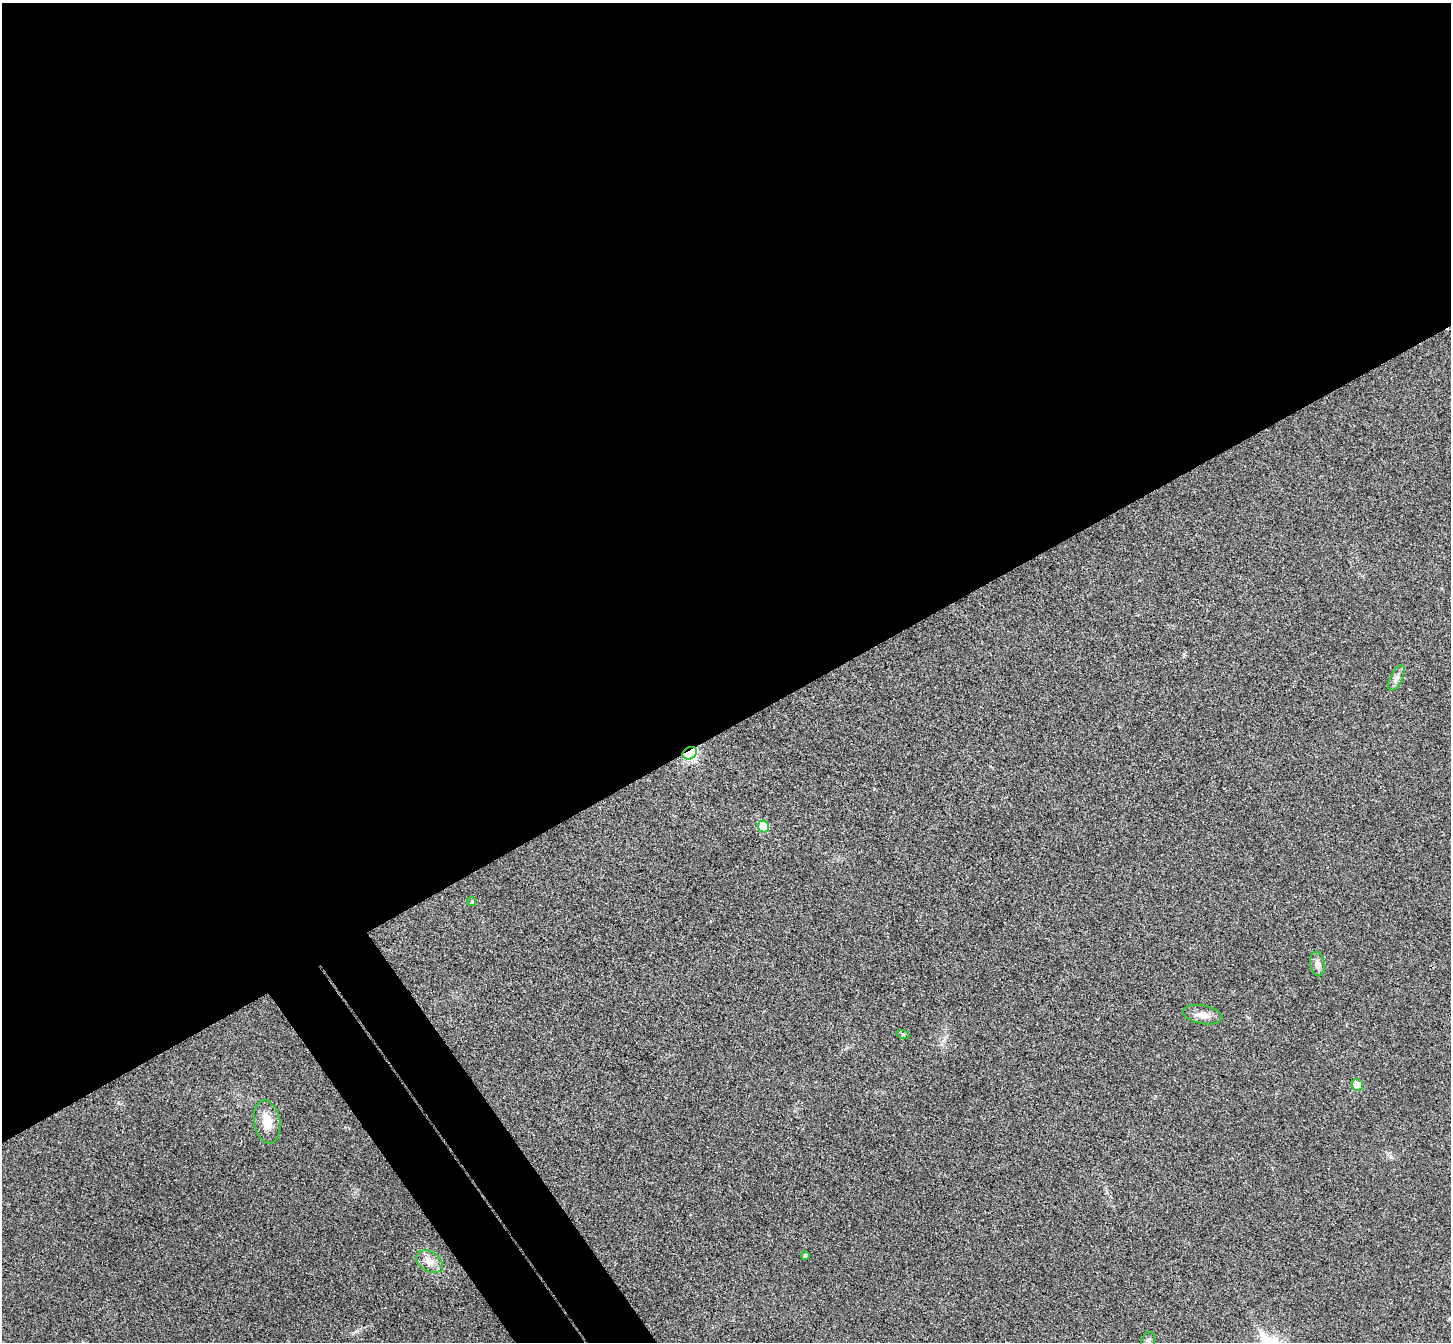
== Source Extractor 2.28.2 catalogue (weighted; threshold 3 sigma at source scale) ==
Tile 2 of 4 x 4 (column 2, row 1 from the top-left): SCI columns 1499-2947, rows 4210-5549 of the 5898 x 5875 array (HDU 1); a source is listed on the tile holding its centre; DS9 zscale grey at full resolution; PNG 1453 x 1344 px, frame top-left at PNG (2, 3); each listed source drawn as its Kron ellipse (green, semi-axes under 4 px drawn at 4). Shown black and unused: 57% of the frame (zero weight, under 3 of 4 exposures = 6% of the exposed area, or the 3 px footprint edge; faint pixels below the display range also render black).
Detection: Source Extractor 2.28.2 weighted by HDU 2 'WHT'; one run over the whole footprint, this tile lists its part. Background 0.0533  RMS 0.0066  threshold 0.0295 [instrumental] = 3 sigma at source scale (4.5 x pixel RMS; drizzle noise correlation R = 1.50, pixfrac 1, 0.05/0.05 arcsec/px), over >= 5 px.
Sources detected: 12; all 12 listed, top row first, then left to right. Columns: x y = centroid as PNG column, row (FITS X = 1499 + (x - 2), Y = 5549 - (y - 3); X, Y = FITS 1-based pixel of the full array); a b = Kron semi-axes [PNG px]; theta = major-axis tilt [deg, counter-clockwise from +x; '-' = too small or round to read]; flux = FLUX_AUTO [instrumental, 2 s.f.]
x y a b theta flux
1397 678 13 6 62 2.8
690 753 7 6 - 100
763 827 6 5 - 18
472 901 5 4 - 0.87
1318 964 12 7 -80 3.1
1203 1015 20 9 -10 5.9
903 1035 6 4 -19 0.97
1357 1085 6 5 - 9.2
267 1122 22 13 -80 10
805 1255 4 4 - 1.3
430 1262 14 10 -31 6.2
1148 1340 9 6 64 1.6
Overlapping masked pixels (flux is a lower limit): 1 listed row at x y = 690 753
Unlisted compact peaks at least as high as the median listed source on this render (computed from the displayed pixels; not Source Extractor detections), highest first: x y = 357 1331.